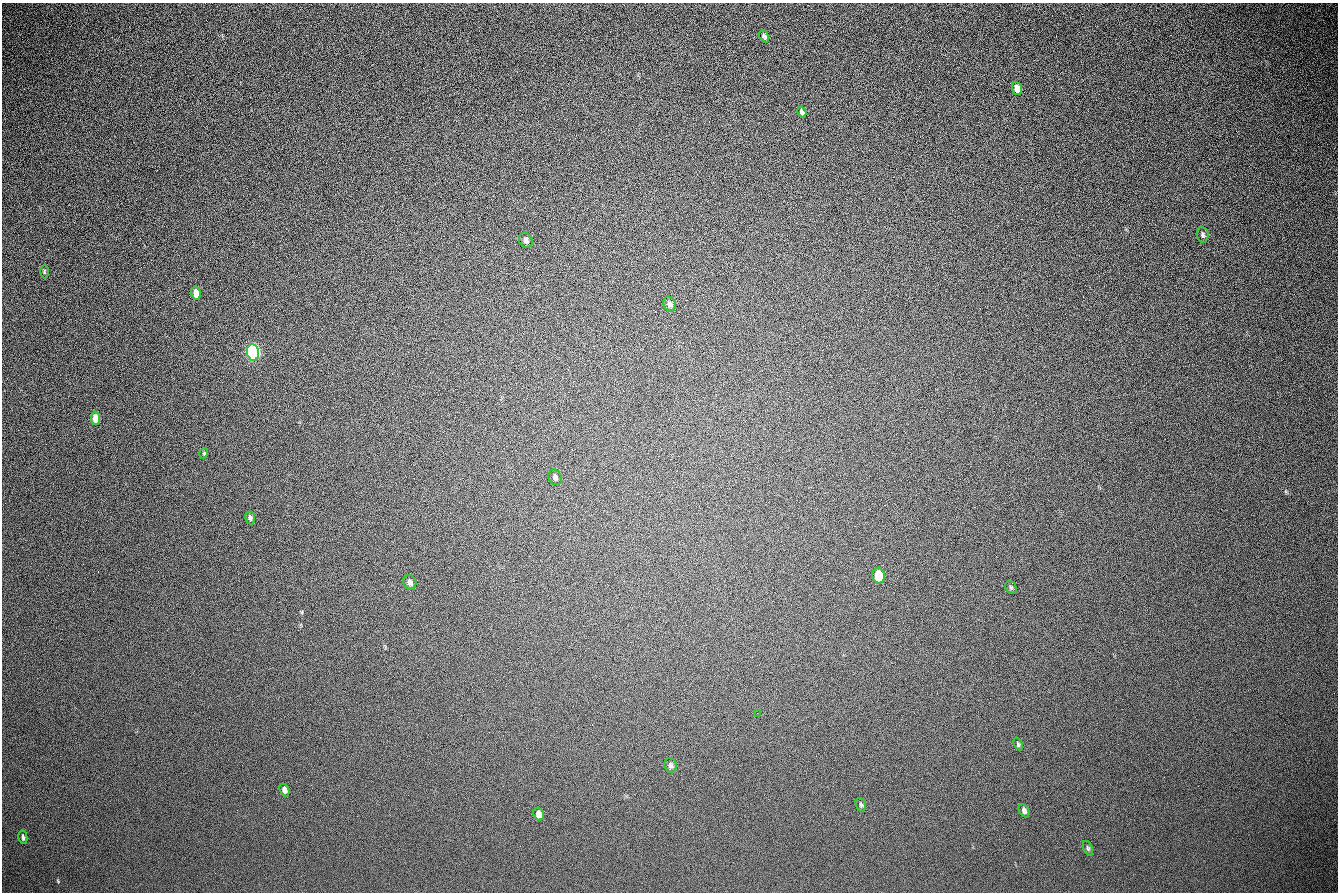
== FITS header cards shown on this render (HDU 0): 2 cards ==
NAXIS1  =                 1336 / length of data axis 1
NAXIS2  =                  890 / length of data axis 2

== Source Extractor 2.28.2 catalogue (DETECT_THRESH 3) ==
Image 1336 x 890 px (HDU 0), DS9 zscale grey, 1 PNG px = 1 image px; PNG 1340 x 894 px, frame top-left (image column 1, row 890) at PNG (2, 3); each listed source drawn as its Kron ellipse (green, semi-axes under 4 px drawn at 4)
Background 278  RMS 23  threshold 68.2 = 3 sigma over >= 5 px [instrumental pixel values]
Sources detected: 25; all 25 listed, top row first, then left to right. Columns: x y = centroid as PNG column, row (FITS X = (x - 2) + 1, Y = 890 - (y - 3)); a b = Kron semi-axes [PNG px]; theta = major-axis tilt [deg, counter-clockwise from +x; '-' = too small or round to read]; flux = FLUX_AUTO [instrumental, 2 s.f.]
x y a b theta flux
764 36 6 4 -61 3800
1017 88 7 5 -69 12000
802 112 6 4 -62 3600
1203 235 8 5 -85 3600
526 240 8 6 -60 4300
44 272 7 3 90 1800
196 293 7 4 -77 16000
669 304 8 6 -68 4300
253 352 8 6 -80 650000
95 418 7 4 -81 16000
204 453 5 3 - 1400
555 477 8 6 -63 3800
250 518 6 5 - 3300
878 576 8 6 -80 42000
410 582 8 6 -69 5300
1011 587 7 5 -67 2500
757 713 2 2 - 890
1018 744 7 4 -67 2500
670 765 7 6 - 3900
285 790 6 4 -68 6200
861 805 7 5 -72 2600
1024 811 7 5 -62 4600
539 814 6 5 - 9700
23 837 7 3 -78 3500
1088 848 7 4 -69 2400